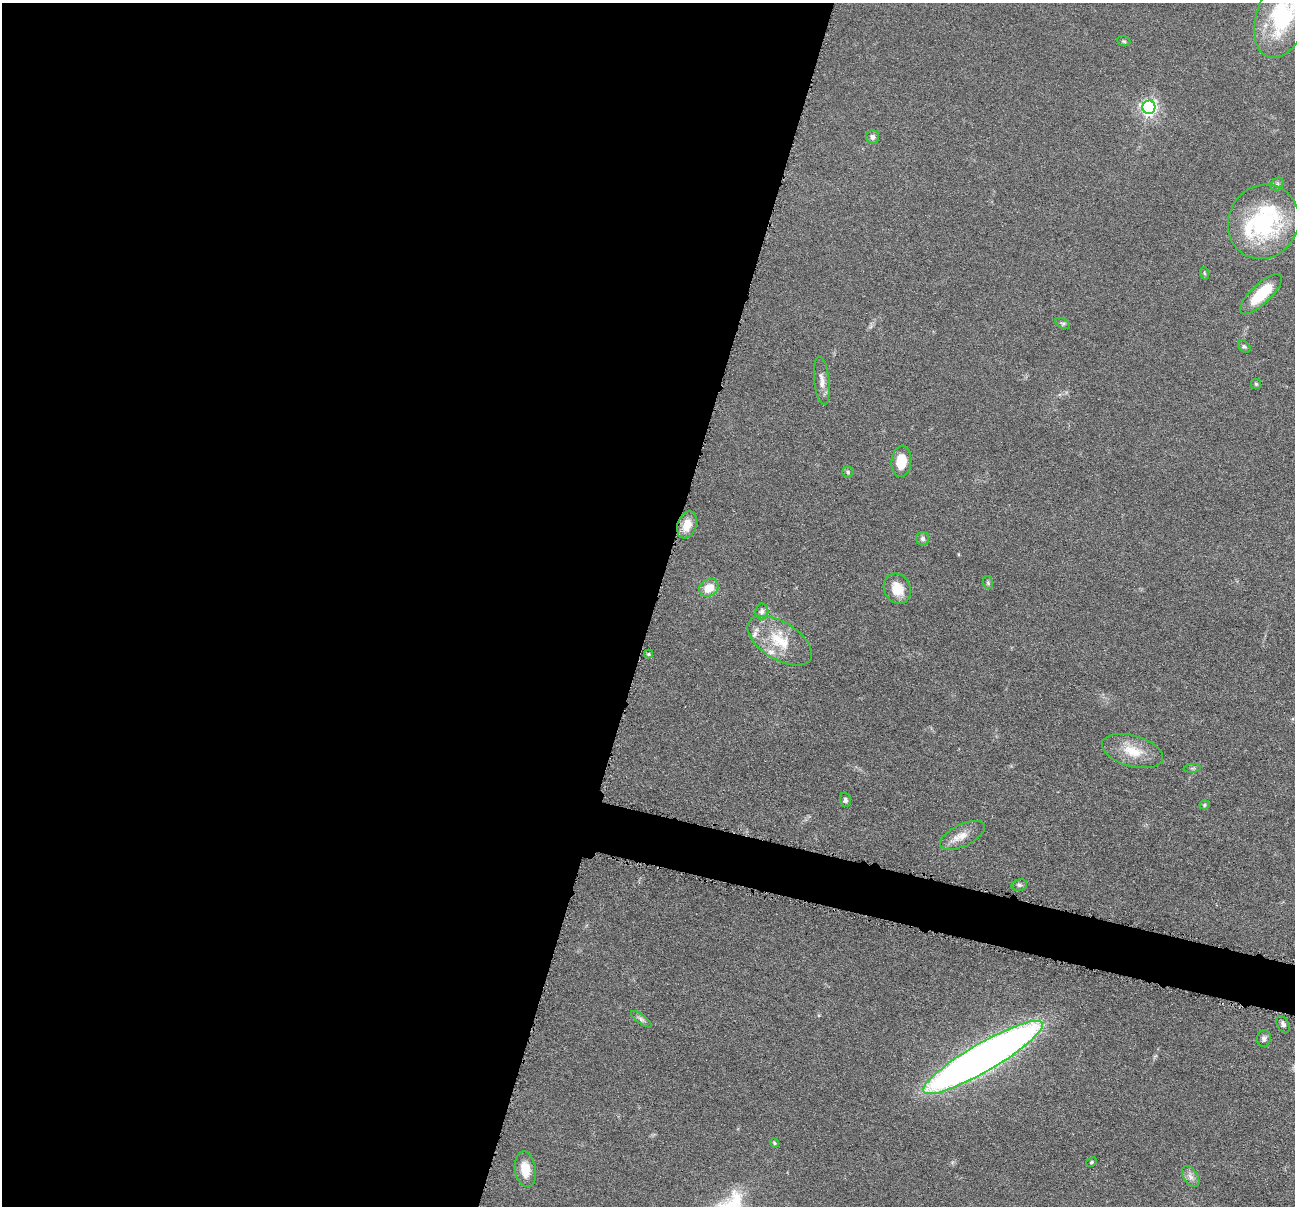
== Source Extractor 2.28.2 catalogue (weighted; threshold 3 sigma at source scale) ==
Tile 5 of 4 x 4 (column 1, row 2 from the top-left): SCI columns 5-1297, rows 2663-3866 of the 5182 x 5200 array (HDU 1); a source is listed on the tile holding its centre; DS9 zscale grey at full resolution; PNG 1297 x 1208 px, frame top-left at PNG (2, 3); each listed source drawn as its Kron ellipse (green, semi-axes under 4 px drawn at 4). Shown black and unused: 53% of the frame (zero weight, under 4 of 8 exposures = <1% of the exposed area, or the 3 px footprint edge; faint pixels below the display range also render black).
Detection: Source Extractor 2.28.2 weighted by HDU 2 'WHT'; one run over the whole footprint, this tile lists its part. Background 0.0362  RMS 0.0035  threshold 0.0142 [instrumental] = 3 sigma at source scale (4.09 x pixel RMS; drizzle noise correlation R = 1.36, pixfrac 0.8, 0.05/0.05 arcsec/px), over >= 5 px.
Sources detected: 41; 5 inside a brighter listed object's ellipse — not listed separately; the other 36 listed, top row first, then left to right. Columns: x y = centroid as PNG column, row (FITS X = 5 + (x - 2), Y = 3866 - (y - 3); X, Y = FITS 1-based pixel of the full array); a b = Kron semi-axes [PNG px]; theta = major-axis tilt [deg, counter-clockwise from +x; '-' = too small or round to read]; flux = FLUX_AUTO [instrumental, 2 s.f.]
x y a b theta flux
1282 17 43 25 71 32
1124 41 7 5 -21 0.52
1149 107 7 6 - 110
873 137 7 6 - 1.2
1277 184 7 5 48 0.73
1263 222 38 35 62 36
1204 273 6 4 -71 0.41
1261 294 27 10 44 12
1063 323 8 5 -28 0.59
1244 346 7 5 -47 0.65
822 381 24 7 -84 2.7
1256 384 5 5 - 0.42
901 461 16 10 85 6.7
848 472 6 5 - 0.63
687 525 14 9 70 4.8
923 539 7 6 - 0.99
988 583 6 5 - 0.55
709 588 10 8 32 5.2
897 589 16 13 -62 6.2
762 611 8 6 82 1.1
780 641 36 18 -32 12
648 654 4 4 - 0.48
1132 751 31 15 -16 8.2
1192 768 9 3 5 0.5
845 800 7 5 -74 0.73
1205 805 5 4 - 0.46
962 835 24 11 26 4.3
1019 885 8 6 11 0.79
641 1019 12 4 -36 1
1283 1024 9 5 -60 1.1
1264 1038 8 7 - 1
983 1057 69 14 30 350
774 1143 5 4 - 0.4
1092 1162 5 4 - 0.45
525 1169 18 10 -81 5.7
1191 1176 12 7 -56 1.6
Isophote crosses this tile's border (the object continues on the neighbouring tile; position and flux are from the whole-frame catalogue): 1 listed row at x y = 1282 17